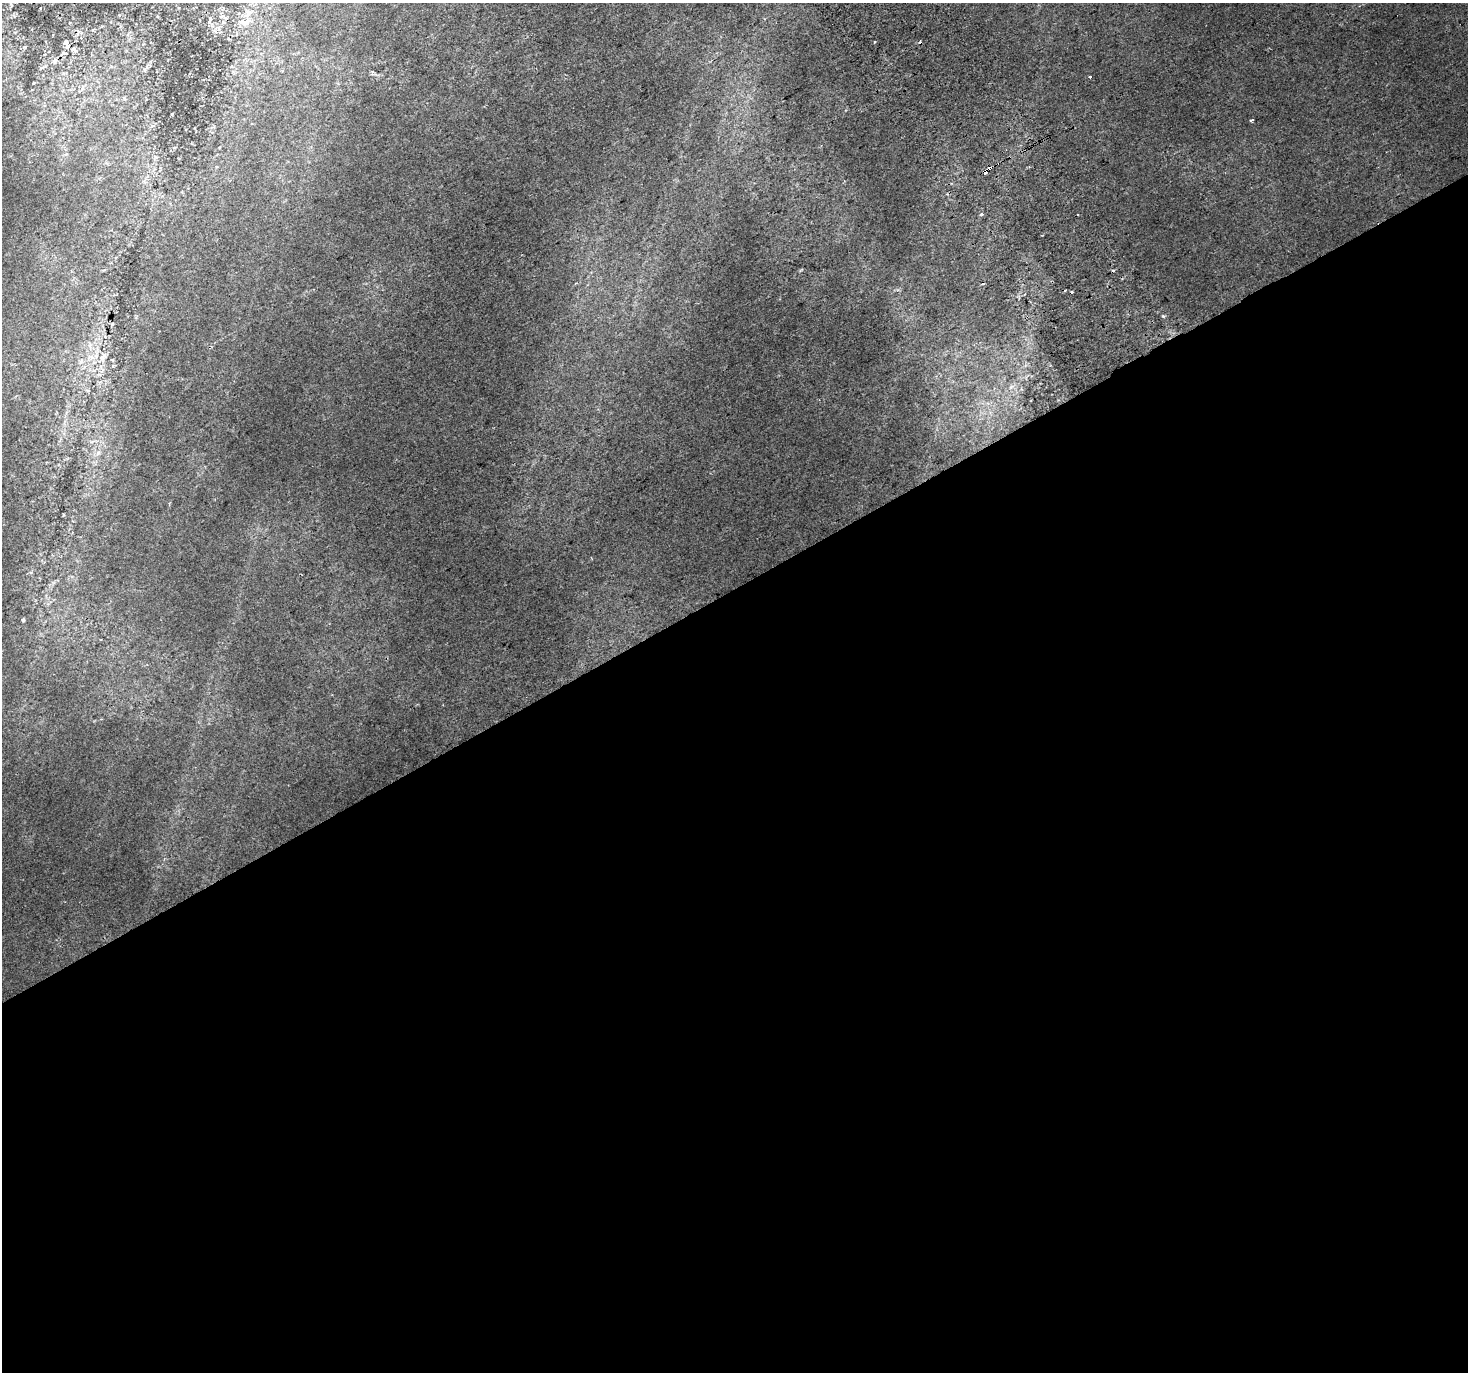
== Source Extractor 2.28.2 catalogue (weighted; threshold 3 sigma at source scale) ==
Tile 15 of 4 x 4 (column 3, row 4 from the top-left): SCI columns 2975-4440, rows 199-1568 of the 5943 x 5816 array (HDU 1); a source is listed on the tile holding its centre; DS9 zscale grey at full resolution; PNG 1470 x 1374 px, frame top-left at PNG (2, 3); no overlay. Shown black and unused: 57% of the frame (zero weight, under 2 of 3 exposures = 3% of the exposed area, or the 3 px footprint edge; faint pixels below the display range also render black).
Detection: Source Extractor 2.28.2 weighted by HDU 2 'WHT'; one run over the whole footprint, this tile lists its part. Background 0.00701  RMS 0.0058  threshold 0.0261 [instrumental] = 3 sigma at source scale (4.5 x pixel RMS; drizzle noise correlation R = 1.50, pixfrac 1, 0.0396/0.0396 arcsec/px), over >= 5 px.
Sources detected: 31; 5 cosmic-ray / hot-pixel residue — not listed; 2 inside a brighter listed object's ellipse — not listed separately; the other 24 listed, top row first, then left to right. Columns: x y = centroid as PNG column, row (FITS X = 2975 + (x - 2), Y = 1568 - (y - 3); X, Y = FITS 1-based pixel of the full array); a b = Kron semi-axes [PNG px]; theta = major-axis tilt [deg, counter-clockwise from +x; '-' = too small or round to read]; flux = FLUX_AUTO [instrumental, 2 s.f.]
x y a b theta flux
210 20 10 4 68 1.3
244 22 19 10 3 6.3
219 28 7 4 -71 1.3
874 42 3 2 - 0.47
67 46 6 5 - 2.8
24 47 5 5 - 0.86
74 49 9 6 -21 1.8
64 53 6 4 -15 0.97
55 61 9 6 73 1.8
1090 77 3 3 - 2.1
172 114 3 2 - 0.46
1251 120 4 3 - 3.1
990 168 3 3 - 13
985 172 4 4 - 5.3
981 214 3 3 - 4.4
1078 215 2 2 - 0.46
1071 292 3 3 - 3.1
1163 316 4 3 - 1.1
112 324 4 3 - 0.48
103 356 12 7 39 2.9
80 362 6 4 70 1
1011 387 9 5 31 2
98 453 8 6 45 1.9
23 620 4 3 - 1.4
Overlapping masked pixels (flux is a lower limit): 3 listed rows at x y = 244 22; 990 168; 985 172
Unlisted compact peaks at least as high as the median listed source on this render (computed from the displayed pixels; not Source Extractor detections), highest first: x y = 31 572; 63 515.